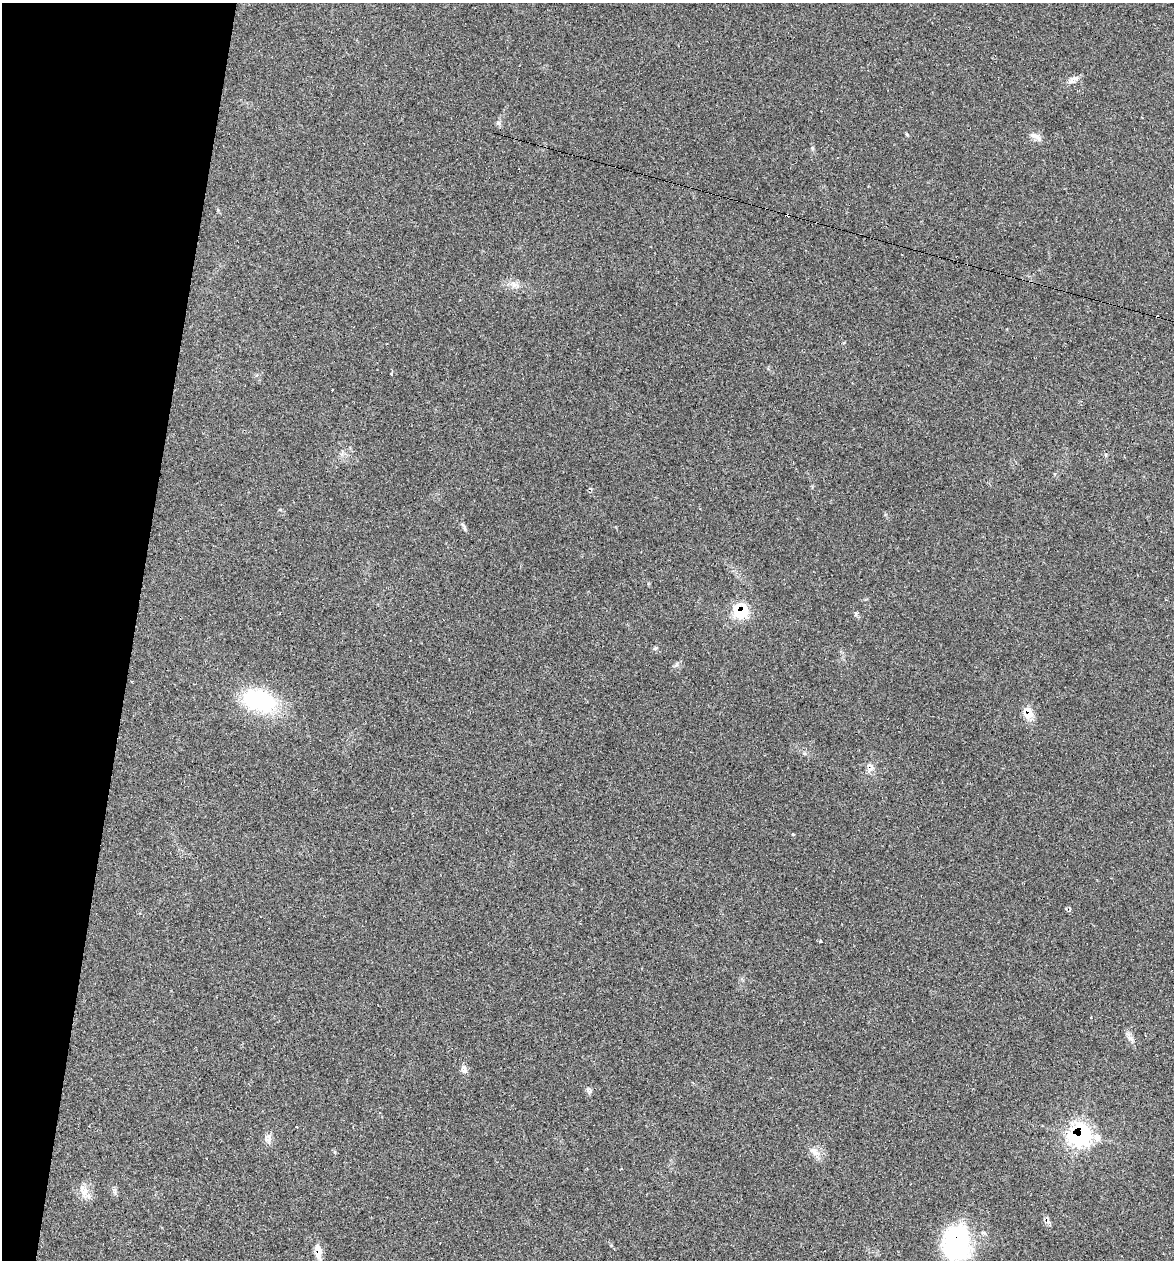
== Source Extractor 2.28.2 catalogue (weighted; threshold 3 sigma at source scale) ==
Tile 9 of 4 x 4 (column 1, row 3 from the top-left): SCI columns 241-1412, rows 1259-2516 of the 5050 x 5031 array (HDU 1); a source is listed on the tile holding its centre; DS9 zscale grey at full resolution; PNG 1176 x 1262 px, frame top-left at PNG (2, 3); no overlay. Shown black and unused: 11% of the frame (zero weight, under 2 of 3 exposures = <1% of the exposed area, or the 3 px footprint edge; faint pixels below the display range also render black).
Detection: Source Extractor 2.28.2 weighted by HDU 2 'WHT'; one run over the whole footprint, this tile lists its part. Background 0.106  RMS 0.0073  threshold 0.0328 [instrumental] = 3 sigma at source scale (4.5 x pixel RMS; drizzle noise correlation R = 1.50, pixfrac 1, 0.05/0.05 arcsec/px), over >= 5 px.
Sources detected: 35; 7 cosmic-ray / hot-pixel residue — not listed; the other 28 listed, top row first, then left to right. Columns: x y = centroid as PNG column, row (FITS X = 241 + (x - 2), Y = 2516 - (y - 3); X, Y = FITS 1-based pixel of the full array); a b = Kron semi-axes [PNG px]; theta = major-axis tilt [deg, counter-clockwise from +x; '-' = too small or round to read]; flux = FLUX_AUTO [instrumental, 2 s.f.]
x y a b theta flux
1073 79 16 7 34 4.1
498 123 8 5 -28 1.7
1036 136 21 7 -41 4.6
812 148 6 4 -89 1.1
513 284 9 8 - 3.8
391 374 3 3 - 0.76
464 528 8 4 -81 1.4
741 611 14 14 - 28
856 613 7 5 -82 1.3
655 648 7 4 20 1.1
676 664 7 5 60 1.6
260 700 41 25 -19 66
1028 713 15 11 -82 9.2
870 767 14 10 -87 5
793 834 3 3 - 0.95
820 941 4 3 - 1.6
1130 1038 14 5 -45 3.2
464 1069 12 7 -75 3.4
589 1091 9 6 -20 2.1
296 1127 3 3 - 1.1
1080 1135 13 12 - 110
1097 1137 12 10 -50 5.7
268 1138 13 9 85 4.3
814 1151 15 10 -36 6.1
114 1190 9 6 -72 2
84 1191 17 11 -70 8
957 1243 36 27 89 100
318 1252 20 8 -83 8
Overlapping masked pixels (flux is a lower limit): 6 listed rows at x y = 741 611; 1028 713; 870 767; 1080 1135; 957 1243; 318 1252
Isophote crosses this tile's border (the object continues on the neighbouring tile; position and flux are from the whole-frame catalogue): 2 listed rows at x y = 957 1243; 318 1252